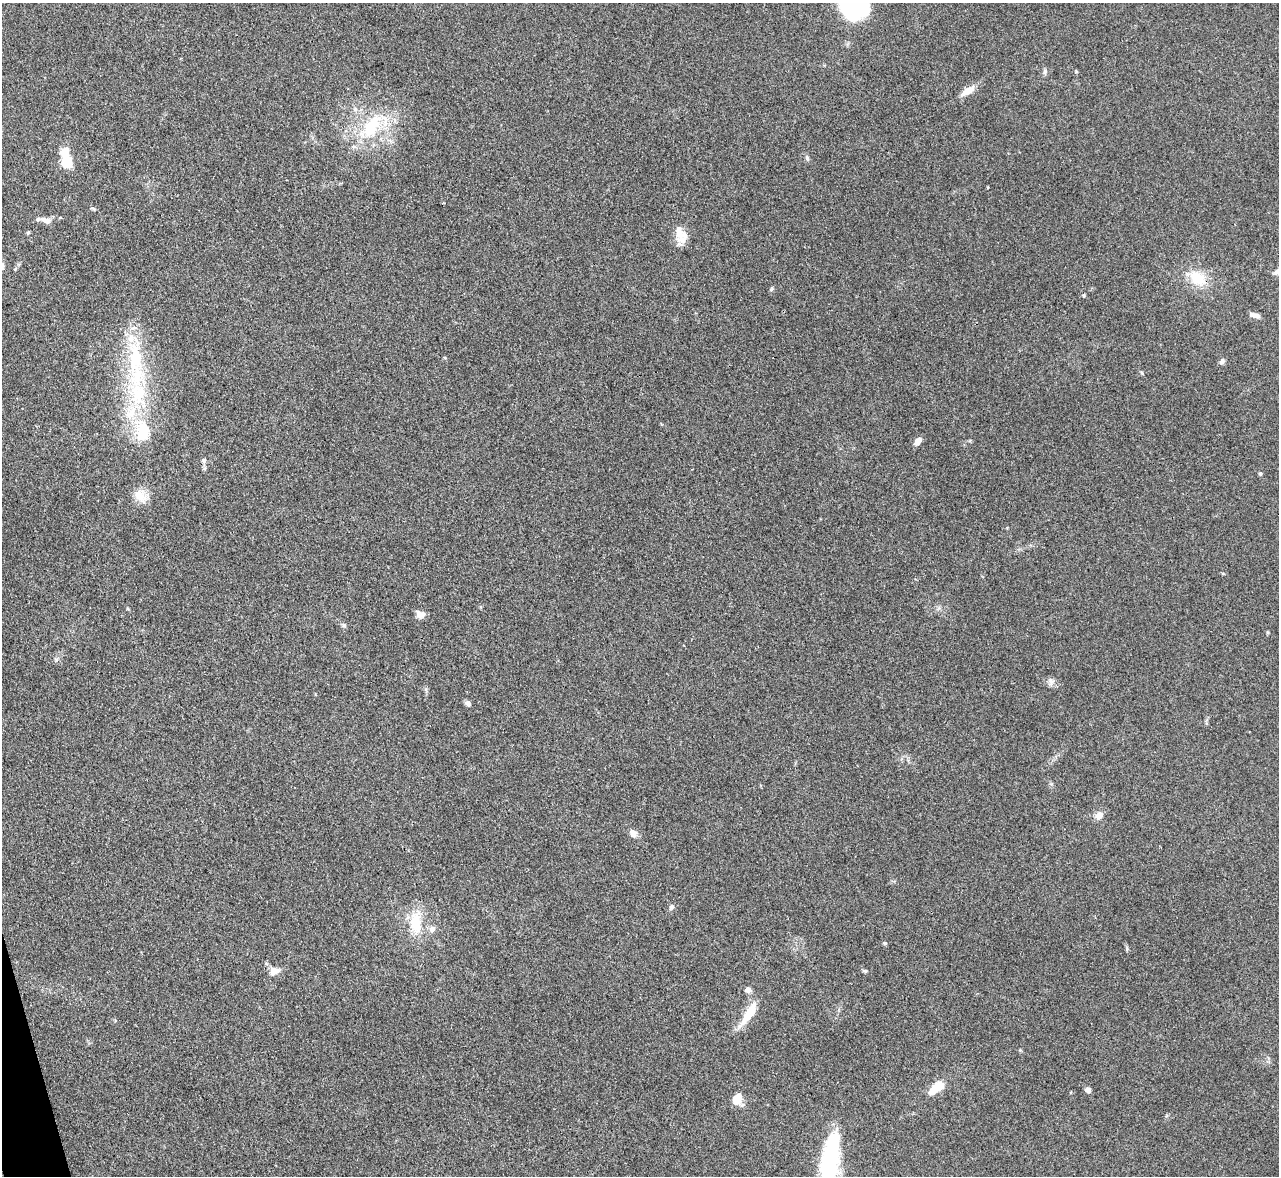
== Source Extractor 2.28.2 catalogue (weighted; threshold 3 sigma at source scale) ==
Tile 7 of 4 x 4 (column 3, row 2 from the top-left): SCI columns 2565-3841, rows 2494-3667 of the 5127 x 5108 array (HDU 1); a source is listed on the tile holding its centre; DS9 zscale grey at full resolution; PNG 1281 x 1178 px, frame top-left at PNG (2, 3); no overlay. Shown black and unused: <1% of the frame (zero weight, under 3 of 4 exposures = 1% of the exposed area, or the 3 px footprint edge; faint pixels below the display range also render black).
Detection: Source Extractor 2.28.2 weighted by HDU 2 'WHT'; one run over the whole footprint, this tile lists its part. Background 0.334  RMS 0.0099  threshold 0.0443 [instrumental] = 3 sigma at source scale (4.5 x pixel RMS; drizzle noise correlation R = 1.50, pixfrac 1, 0.05/0.05 arcsec/px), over >= 5 px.
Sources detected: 44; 1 inside a brighter object's white glare — not listed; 4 inside a brighter listed object's ellipse — not listed separately; the other 39 listed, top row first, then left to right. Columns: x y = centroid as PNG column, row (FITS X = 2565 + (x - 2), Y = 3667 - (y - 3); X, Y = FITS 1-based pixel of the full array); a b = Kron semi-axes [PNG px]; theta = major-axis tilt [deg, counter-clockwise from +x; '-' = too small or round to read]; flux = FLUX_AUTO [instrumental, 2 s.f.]
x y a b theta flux
854 3 37 21 -34 84
1045 72 8 5 65 2.2
968 91 18 8 30 9.5
355 109 7 5 -46 2.6
372 126 43 20 49 57
807 158 6 4 -73 1.6
66 162 16 9 -74 27
45 220 16 7 -16 5.7
680 232 23 14 -55 14
28 233 5 4 - 1.3
1197 278 27 16 -37 25
771 289 6 4 87 1.4
1083 295 4 4 - 1.1
1254 315 12 5 -15 4.5
1222 361 8 6 56 2.6
136 362 87 20 -86 100
1142 373 5 4 - 1.1
918 441 9 5 50 6.9
1260 473 5 4 - 1.6
140 496 20 14 -50 12
420 614 11 8 -12 5.4
344 625 7 5 -68 1.9
1051 682 12 6 90 3.3
468 703 6 5 - 3.6
1099 815 9 8 - 6.6
633 833 8 6 -58 6.5
671 907 8 6 51 2.2
416 923 29 15 -85 29
432 929 8 8 - 4.9
885 943 5 4 - 1.3
1127 949 7 3 -90 1.4
275 971 16 10 18 7.3
865 971 6 5 - 1.4
748 990 8 6 -8 4
749 1013 24 8 58 26
937 1088 20 9 37 20
1088 1090 6 5 - 4.9
737 1099 11 10 - 13
830 1163 60 15 82 130
Isophote crosses this tile's border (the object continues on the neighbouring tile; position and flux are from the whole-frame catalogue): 2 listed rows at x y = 854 3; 830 1163